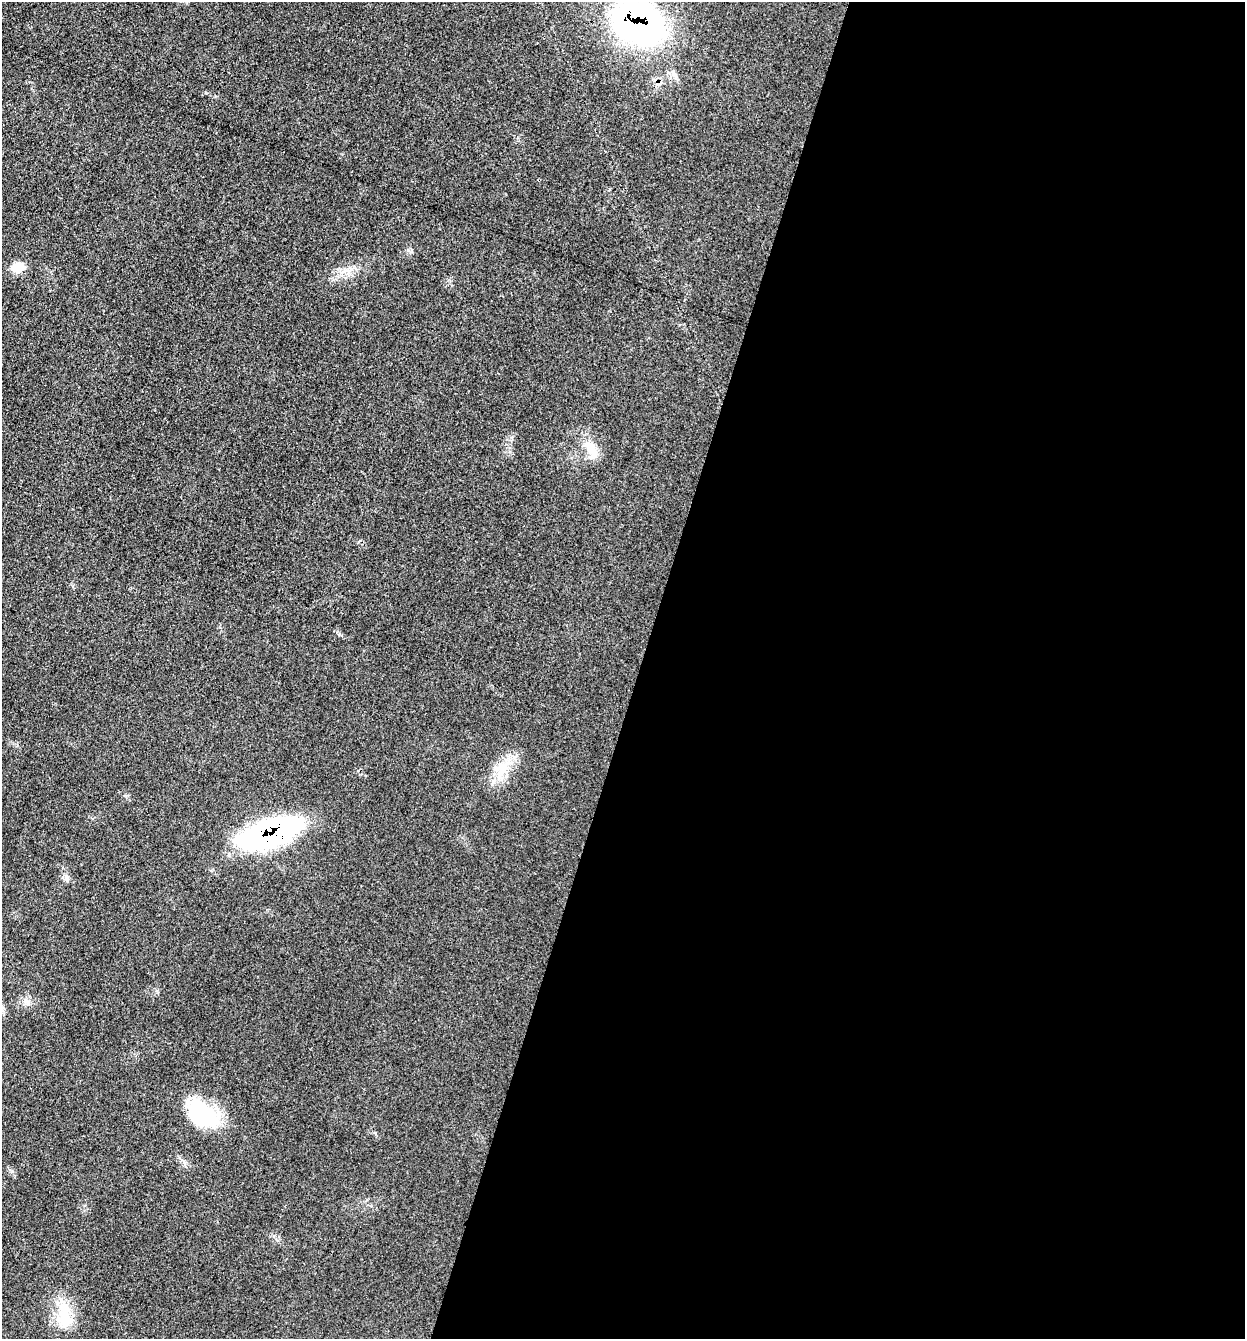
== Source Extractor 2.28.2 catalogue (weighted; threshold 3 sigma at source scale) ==
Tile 12 of 4 x 4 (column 4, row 3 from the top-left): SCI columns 3997-5239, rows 1343-2679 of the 5375 x 5358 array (HDU 1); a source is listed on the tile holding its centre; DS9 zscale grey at full resolution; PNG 1247 x 1341 px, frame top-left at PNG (2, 2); no overlay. Shown black and unused: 49% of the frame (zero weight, under 3 of 4 exposures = <1% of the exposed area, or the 3 px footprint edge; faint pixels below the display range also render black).
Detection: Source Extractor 2.28.2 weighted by HDU 2 'WHT'; one run over the whole footprint, this tile lists its part. Background 0.0857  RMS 0.0065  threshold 0.029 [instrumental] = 3 sigma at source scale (4.5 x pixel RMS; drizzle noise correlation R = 1.50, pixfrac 1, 0.05/0.05 arcsec/px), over >= 5 px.
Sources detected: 8; all 8 listed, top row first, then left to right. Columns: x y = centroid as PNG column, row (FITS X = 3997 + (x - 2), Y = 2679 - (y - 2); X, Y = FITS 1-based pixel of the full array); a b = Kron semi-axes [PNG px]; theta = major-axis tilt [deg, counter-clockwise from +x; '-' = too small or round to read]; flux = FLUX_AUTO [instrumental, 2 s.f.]
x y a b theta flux
638 23 51 36 -24 210
18 268 17 12 16 8.2
591 449 33 12 -67 11
503 768 9 7 89 5
270 834 62 24 19 150
27 1002 11 6 -32 3
201 1113 39 23 -40 48
64 1319 29 17 -74 19
Overlapping masked pixels (flux is a lower limit): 2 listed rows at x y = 638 23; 270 834